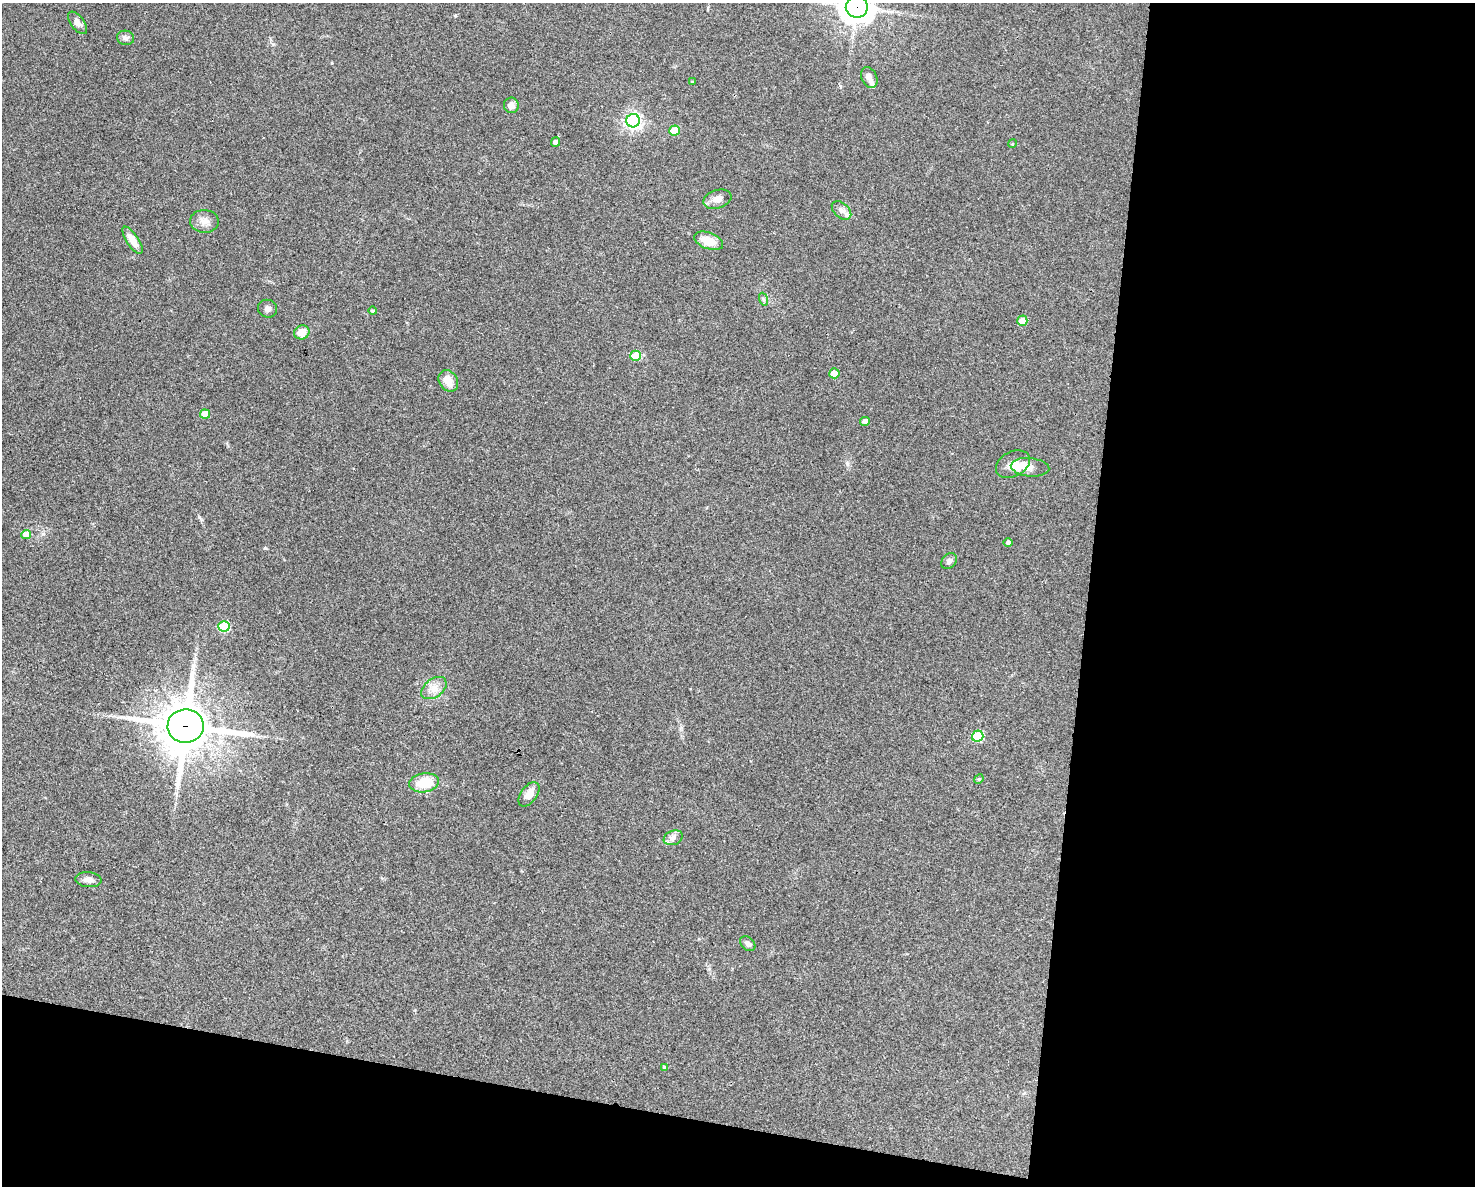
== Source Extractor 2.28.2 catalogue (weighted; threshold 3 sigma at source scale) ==
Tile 12 of 3 x 4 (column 3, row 4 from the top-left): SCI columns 3175-4647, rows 2-1185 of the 4759 x 4740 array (HDU 1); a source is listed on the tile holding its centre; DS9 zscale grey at full resolution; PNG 1477 x 1188 px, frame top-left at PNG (2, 3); each listed source drawn as its Kron ellipse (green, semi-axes under 4 px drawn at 4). Shown black and unused: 32% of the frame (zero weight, under 3 of 4 exposures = <1% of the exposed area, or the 3 px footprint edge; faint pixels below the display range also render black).
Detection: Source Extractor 2.28.2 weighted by HDU 2 'WHT'; one run over the whole footprint, this tile lists its part. Background 0.0622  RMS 0.0051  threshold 0.023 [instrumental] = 3 sigma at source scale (4.5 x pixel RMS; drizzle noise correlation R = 1.50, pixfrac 1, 0.05/0.05 arcsec/px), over >= 5 px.
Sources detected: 43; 2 inside a brighter listed object's ellipse — not listed separately; the other 41 listed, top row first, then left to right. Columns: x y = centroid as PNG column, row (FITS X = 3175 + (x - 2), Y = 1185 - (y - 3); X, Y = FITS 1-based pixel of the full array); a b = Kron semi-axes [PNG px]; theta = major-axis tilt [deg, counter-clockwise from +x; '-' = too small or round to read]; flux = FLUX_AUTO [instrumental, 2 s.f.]
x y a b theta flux
857 7 11 10 - 660
78 23 13 6 -52 2.4
126 38 9 7 -10 1.6
869 77 11 7 -65 2.7
692 82 3 3 - 0.47
511 105 7 7 - 2.7
633 121 7 6 - 180
674 130 5 5 - 11
556 142 5 4 - 1.9
1012 144 4 3 - 0.47
717 199 14 9 17 4.1
842 210 11 7 -42 2.6
204 221 14 11 -3 3.9
133 240 16 6 -57 5.7
709 241 15 8 -21 8.1
763 299 7 4 -71 0.91
268 309 9 9 - 1.8
372 311 4 4 - 0.8
1022 321 5 5 - 7.7
302 332 8 7 - 6
636 356 5 5 - 15
834 373 5 5 - 5.1
448 381 11 9 -56 5.9
205 414 5 4 - 9.3
865 421 5 4 - 2
1013 464 18 12 28 5.4
1030 467 19 9 -5 3.2
26 534 5 4 - 6.6
1008 543 5 4 - 1.4
949 561 9 6 46 2
224 626 6 5 - 34
434 688 14 9 36 4.4
186 726 18 17 - 2200
978 736 6 5 - 31
979 779 5 4 - 0.65
424 783 15 9 8 14
529 794 14 8 54 5.3
673 838 10 7 21 2.1
88 880 13 7 -5 2.8
748 944 9 6 -45 1.7
664 1067 4 3 - 0.73
Overlapping masked pixels (flux is a lower limit): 2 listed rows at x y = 857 7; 186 726
Isophote crosses this tile's border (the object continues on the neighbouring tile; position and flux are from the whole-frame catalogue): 1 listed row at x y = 857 7
Unlisted compact peaks at least as high as the median listed source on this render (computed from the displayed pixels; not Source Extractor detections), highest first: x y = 265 548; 199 517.